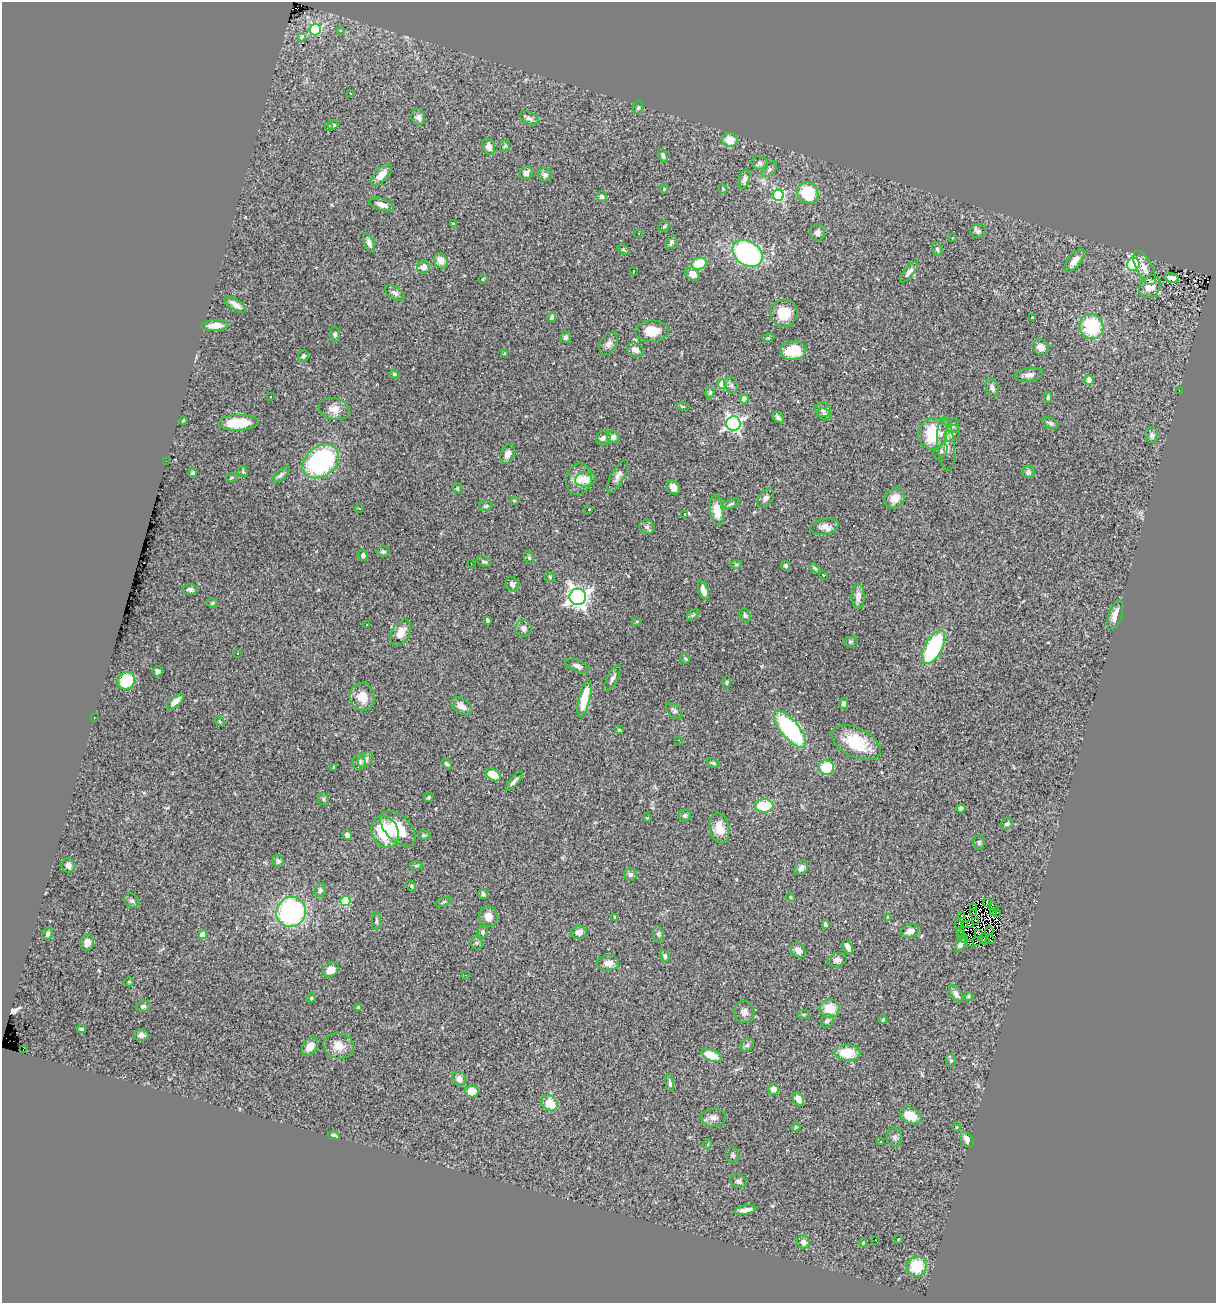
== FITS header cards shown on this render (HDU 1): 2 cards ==
NAXIS1  =                 1214
NAXIS2  =                 1301

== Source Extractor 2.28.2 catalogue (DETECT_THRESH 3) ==
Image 1214 x 1301 px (HDU 1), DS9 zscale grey, 1 PNG px = 1 image px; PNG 1218 x 1305 px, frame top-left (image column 1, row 1301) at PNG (2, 2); each listed source drawn as its Kron ellipse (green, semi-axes under 4 px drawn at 4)
Background 0.786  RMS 0.048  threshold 0.145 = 3 sigma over >= 5 px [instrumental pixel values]
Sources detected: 290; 9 with non-positive FLUX_AUTO (blend fragments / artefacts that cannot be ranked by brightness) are neither listed nor drawn; the other 281 listed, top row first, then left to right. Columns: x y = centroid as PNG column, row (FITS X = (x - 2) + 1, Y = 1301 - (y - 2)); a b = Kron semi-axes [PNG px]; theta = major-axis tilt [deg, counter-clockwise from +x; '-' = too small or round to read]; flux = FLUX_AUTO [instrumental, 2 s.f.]
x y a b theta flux
315 30 6 5 - 230
341 30 3 3 - 5.5
302 38 3 3 - 180
350 93 3 3 - 7.4
638 108 6 5 - 5.1
418 117 8 6 -70 13
529 118 10 6 -26 11
333 125 5 4 - 8.7
328 126 4 3 - 5.4
730 140 8 7 - 48
505 146 6 5 - 5.4
489 147 8 6 -71 24
663 156 7 4 -69 6.4
760 163 8 7 - 11
769 169 9 5 46 10
526 173 7 6 - 14
381 175 14 6 46 32
545 175 7 6 - 12
744 179 10 5 72 12
664 189 4 3 - 3.5
723 189 5 4 - 3.4
808 193 11 10 - 150
778 195 5 5 - 320
602 197 5 5 - 7.7
381 204 12 5 -19 21
454 224 3 3 - 5.7
664 226 6 4 32 4.3
978 231 8 7 - 9.2
817 232 8 8 - 15
639 233 3 2 - 7.6
952 238 3 2 - 1.9
671 242 7 5 65 8.9
369 243 10 5 -69 12
937 249 7 5 -70 6.9
623 250 7 4 -36 4.7
747 253 16 12 -34 500
441 261 8 6 -56 27
1074 261 14 6 50 23
699 264 7 6 - 86
1133 264 6 6 - 360
424 267 6 6 - 25
1144 268 18 8 -62 33
633 272 4 2 - 2.1
909 272 13 5 51 14
693 274 7 6 - 37
1172 278 7 4 -12 19
483 279 4 3 - 3
1150 287 12 10 53 43
395 293 11 6 -34 11
235 305 13 5 -34 19
784 313 14 13 - 69
552 317 5 3 - 8.1
1032 318 3 3 - 13
215 325 14 5 4 36
1091 326 12 12 - 180
652 331 17 10 2 55
335 334 7 5 -87 7.2
566 337 6 5 - 6.9
768 338 6 4 17 3.9
609 344 12 8 60 15
1041 347 8 7 - 24
635 350 8 6 -23 21
793 351 13 9 3 72
505 354 4 3 - 6.5
303 356 6 5 - 6.4
394 374 5 4 - 5
1029 375 14 7 9 17
1089 380 5 4 - 27
722 384 4 4 - 110
731 385 8 6 -62 8.3
992 388 9 6 -67 13
1179 391 3 2 - 2.3
710 392 6 4 88 5.5
271 397 3 3 - 13
1048 397 5 3 - 6.3
744 399 4 4 - 37
683 406 7 3 -9 3.6
334 409 15 10 -15 30
823 410 8 7 - 12
825 414 8 5 -29 7.3
778 417 7 4 -44 8.3
183 420 4 2 - 3.5
238 423 20 8 3 100
1050 423 8 5 -28 7.2
733 424 7 7 - 890
953 426 8 5 74 7
933 434 16 14 74 150
952 434 9 7 54 11
1152 435 8 6 -85 10
613 437 6 6 - 16
603 438 8 6 50 11
946 444 27 8 -84 39
941 451 8 5 45 7.1
508 454 10 6 65 18
166 461 2 2 - 52
321 461 20 15 37 440
243 471 5 5 - 4.5
1028 472 6 6 - 12
193 473 4 3 - 6.3
281 475 11 4 41 9
618 476 18 6 61 17
232 477 6 4 19 4
579 479 16 13 76 44
586 479 10 7 6 39
673 487 7 6 - 23
457 488 5 4 - 4.3
766 498 10 6 54 11
895 498 11 9 44 36
514 500 4 3 - 3.3
731 504 10 4 24 6.3
485 506 7 5 1 5.8
359 509 4 3 - 3.2
589 509 3 2 - 2.2
717 510 15 7 -83 61
685 514 4 3 - 43
825 526 14 7 13 21
647 527 8 7 - 9.6
383 551 6 5 - 6.1
363 555 6 5 - 9.1
529 558 7 4 -64 5.3
484 562 7 5 -20 6.6
471 564 3 2 - 3.5
736 564 6 4 2 4.5
786 566 5 4 - 8.4
815 568 6 4 -39 6.4
823 575 3 2 - 3.5
550 577 6 4 -48 4.4
512 584 7 6 - 10
190 589 8 5 -2 11
703 590 10 5 -71 24
858 596 12 6 -90 19
578 597 8 8 - 2200
212 603 5 4 - 4.8
693 615 7 4 43 4.7
745 615 7 5 -63 7.2
1115 615 16 6 72 34
487 620 4 3 - 4.9
637 621 4 3 - 3.3
367 625 3 2 - 4.2
524 628 8 8 - 15
401 633 14 8 60 32
850 642 7 4 7 4.9
934 647 19 8 62 340
238 654 3 3 - 16
685 659 5 4 - 4.2
577 666 13 5 -22 12
158 671 5 5 - 11
612 678 15 5 62 13
126 681 9 8 - 150
727 682 6 4 73 5
362 697 14 12 -74 49
584 699 19 5 76 110
175 702 10 4 41 29
844 704 6 4 84 9.9
461 706 11 7 -33 24
674 711 10 6 -40 8.4
94 718 3 2 - 19
220 722 6 3 -59 3.4
790 729 23 9 -50 420
619 730 5 3 - 3.6
678 740 2 2 - 6.5
856 743 26 14 -26 130
366 760 9 6 46 13
359 762 8 6 90 14
713 763 7 4 -25 5.8
447 764 6 3 -39 6.4
334 767 4 3 - 4
826 767 7 7 - 110
493 775 8 5 -32 50
514 781 12 4 48 10
429 797 5 4 - 5.4
323 799 6 5 - 6.4
764 806 9 6 0 110
961 808 4 4 - 9.4
685 815 6 6 - 7
647 818 4 3 - 2.8
1007 824 6 5 - 8.4
719 828 15 9 -80 43
398 829 22 12 -45 83
385 832 16 13 -63 150
347 835 5 4 - 8.1
424 835 6 4 -11 4.7
979 843 7 5 89 6.8
278 861 6 5 - 9.1
68 865 7 7 - 15
416 866 6 4 0 5.4
801 868 8 6 52 15
630 874 6 6 - 9.8
411 886 6 4 -61 4.2
320 890 7 6 - 9.6
483 894 5 4 - 8.5
790 897 5 3 - 2.7
132 901 8 6 -40 8.7
345 901 5 5 - 190
444 902 8 4 22 5.1
987 903 4 3 - 4.9
993 906 4 2 - 1.3
973 908 3 2 - 1.5
291 912 15 14 - 510
993 912 3 2 - 1.7
974 913 2 2 - 3.1
997 913 2 2 - 6.3
961 916 3 2 - 7.6
488 917 10 9 - 27
615 917 3 3 - 5.1
888 917 3 3 - 4.1
376 921 9 4 86 6.2
975 921 3 2 - 6.8
825 924 4 3 - 6.1
959 924 5 2 - 0.66
965 924 4 2 - 3.4
970 925 3 2 - 3.9
910 931 9 6 20 22
989 931 4 2 - 1.1
482 932 6 5 - 6.7
579 932 8 6 2 19
960 932 2 2 - 2.5
47 933 6 5 - 7.2
658 934 7 5 -79 7.1
979 934 4 3 - 5.1
203 935 4 4 - 45
961 935 3 2 - 2.1
964 938 4 2 - 4
983 939 5 2 - 0.11
991 940 5 2 - 6.6
986 941 3 2 - 1.9
87 942 8 6 73 19
976 942 3 2 - 1.1
477 943 6 6 - 6.5
961 944 8 4 60 13
970 944 3 2 - 9.3
848 947 7 4 -61 14
798 950 8 6 -50 16
665 956 6 4 -75 8.1
837 960 9 7 14 13
608 963 11 7 1 25
331 970 9 6 30 32
466 975 2 2 - 1.5
129 982 4 4 - 3.3
956 994 10 5 -58 13
968 996 5 4 - 4
311 998 4 4 - 3.8
143 1006 7 5 19 8.6
358 1008 4 3 - 5.4
830 1009 10 9 - 55
744 1012 11 10 - 18
804 1014 6 3 -8 3.7
883 1020 4 3 - 4.3
827 1021 7 6 - 6.5
81 1029 5 3 - 4.1
141 1035 7 6 - 18
747 1045 7 5 44 7.7
310 1046 10 7 57 32
339 1046 15 12 -15 41
23 1049 3 2 - 8700
847 1053 13 8 -3 81
711 1055 11 5 -22 70
951 1060 6 5 - 6.1
459 1079 7 6 - 19
670 1083 9 3 -82 7.6
773 1089 6 5 - 16
472 1091 6 6 - 44
798 1099 7 5 -62 29
550 1103 9 7 -47 67
911 1116 11 8 -26 53
714 1118 12 9 0 19
796 1127 5 4 - 4
957 1127 5 3 - 3
334 1135 6 3 -18 6.7
895 1137 10 7 -84 11
967 1140 8 5 -57 21
880 1142 3 2 - 3.6
708 1144 5 3 - 3
732 1155 8 6 -80 8.2
739 1181 8 6 -18 10
745 1210 11 4 8 21
898 1239 3 3 - 3.1
876 1241 3 2 - 26
803 1242 6 6 - 16
863 1243 4 3 - 3.5
917 1266 10 10 - 110
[9 non-positive-flux detections neither listed nor drawn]